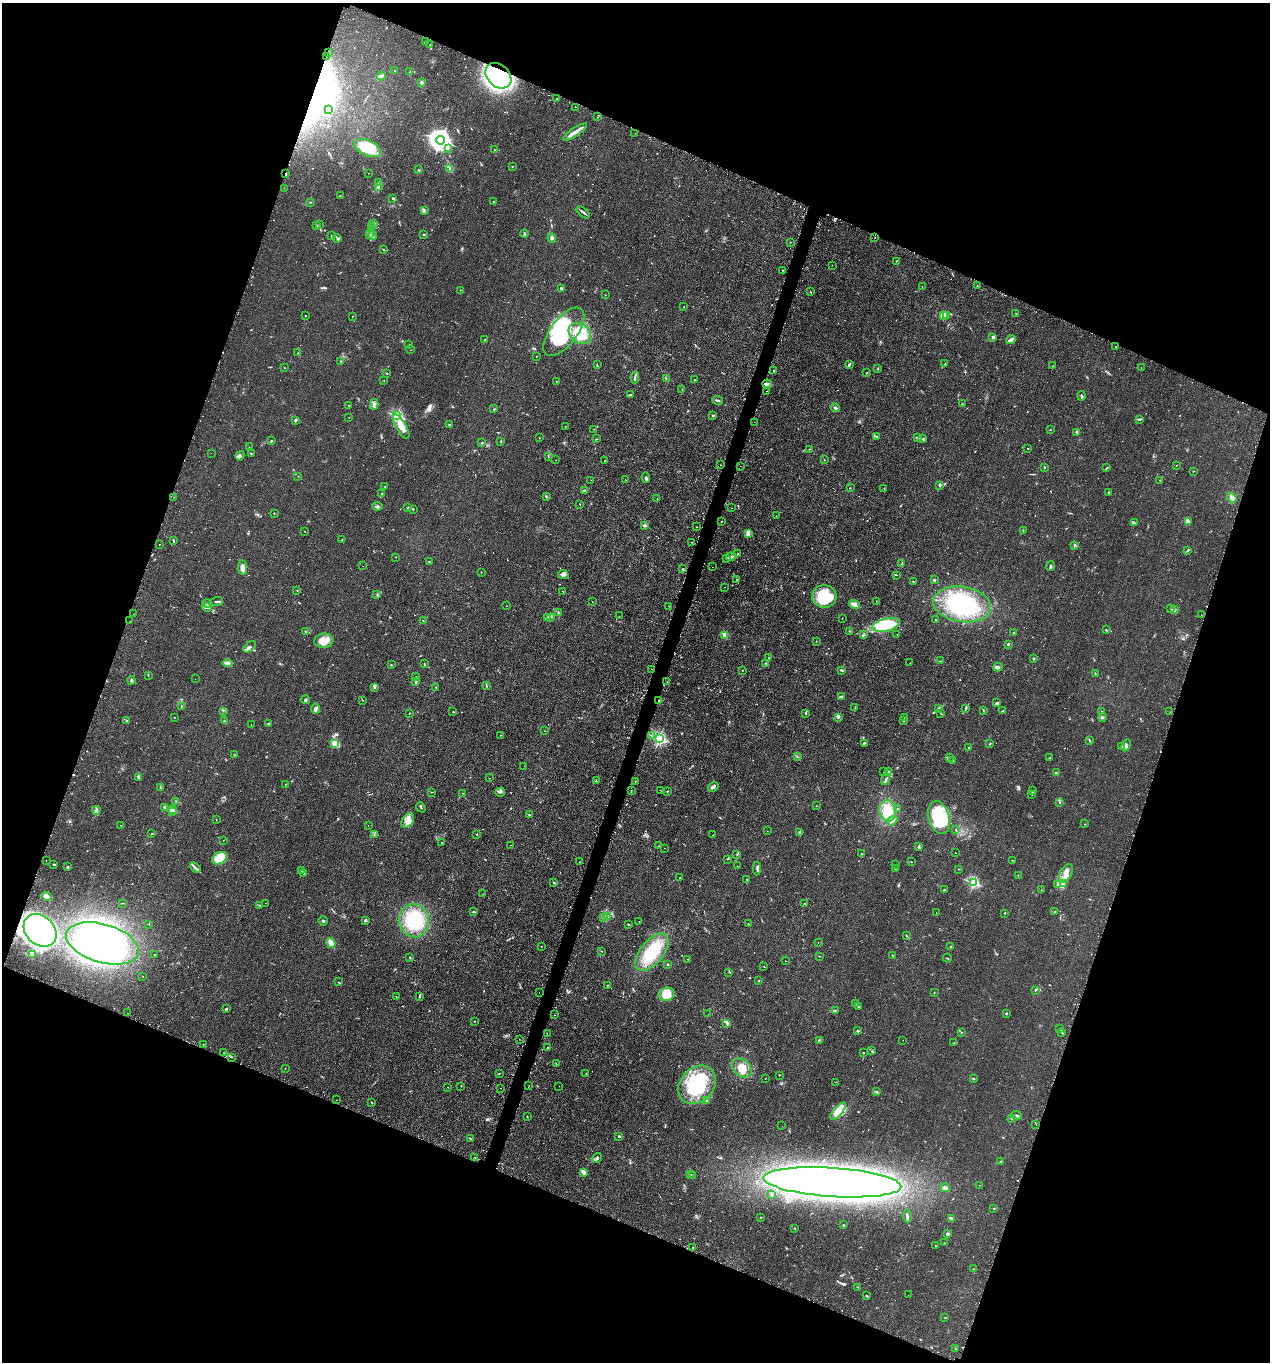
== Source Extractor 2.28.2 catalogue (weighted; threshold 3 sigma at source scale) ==
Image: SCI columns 218-5287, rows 218-5656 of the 5665 x 5686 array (HDU 1 of 3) = the unmasked area's bounding box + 8 px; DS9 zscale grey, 4 x 4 block average (1 PNG px = mean of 4 x 4 image px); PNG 1272 x 1364 px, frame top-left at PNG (2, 3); each listed source drawn as its Kron ellipse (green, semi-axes under 4 px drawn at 4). Shown black and unused: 41% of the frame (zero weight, under 2 of 3 exposures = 3% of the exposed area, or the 3 px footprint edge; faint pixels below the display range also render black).
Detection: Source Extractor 2.28.2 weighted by HDU 2 'WHT'. Background 0.0365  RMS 0.0053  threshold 0.0241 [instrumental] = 3 sigma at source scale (4.5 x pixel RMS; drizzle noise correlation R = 1.50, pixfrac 1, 0.05/0.05 arcsec/px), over >= 5 px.
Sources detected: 856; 5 too faint to see at this stretch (4 x 4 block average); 13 inside a brighter object's white glare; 82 cosmic-ray / hot-pixel residue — neither listed nor drawn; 14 coinciding with a brighter row at this scale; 33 inside a brighter listed object's ellipse — not listed separately; of the other 709, all 500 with FLUX_AUTO >= 0.895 (the completeness limit of this list) listed and drawn (209 fainter detections not listed), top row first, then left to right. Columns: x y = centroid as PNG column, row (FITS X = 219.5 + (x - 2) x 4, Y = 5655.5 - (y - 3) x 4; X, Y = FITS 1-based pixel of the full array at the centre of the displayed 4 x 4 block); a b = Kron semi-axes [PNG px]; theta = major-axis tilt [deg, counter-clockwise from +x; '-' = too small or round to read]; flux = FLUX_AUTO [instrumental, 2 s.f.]
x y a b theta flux
425 42 2 2 - 5.8
430 45 2 2 - 0.93
329 52 2 2 - 9.1
327 57 2 2 - 5.6
395 71 2 2 - 2.5
410 72 2 2 - 1.8
381 76 4 2 - 8.9
498 76 14 11 -43 890
421 83 3 2 - 3.7
557 99 2 2 - 1
576 107 2 2 - 1.3
329 110 2 2 - 1.2
598 117 2 2 - 7.6
575 132 14 3 34 18
635 133 2 2 - 0.96
441 140 4 3 - 2700
368 148 14 7 -24 80
448 148 2 2 - 1.3
494 150 2 2 - 4
512 166 2 2 - 1.2
450 169 3 2 - 1.8
419 170 2 2 - 0.95
369 173 2 2 - 1.1
286 174 3 2 - 2.8
378 182 2 2 - 3.7
378 187 4 2 - 3.7
284 188 2 2 - 3.7
340 195 2 2 - 1.8
393 198 3 2 - 3.3
310 202 2 2 - 1.2
494 202 2 2 - 1.8
424 210 4 3 - 5.8
583 212 8 2 -38 6
374 223 3 2 - 2.5
316 225 2 2 - 1.3
319 225 3 2 - 1.9
372 226 3 2 - 1.9
370 234 2 2 - 1.5
524 234 4 2 - 2.9
373 235 5 2 - 4.5
424 235 3 2 - 1.6
331 236 2 2 - 1.4
337 238 4 2 - 5.6
552 238 4 4 - 7
875 238 2 2 - 1.5
790 242 2 2 - 1
384 250 3 2 - 2.1
896 261 2 2 - 1.2
832 265 2 2 - 1.9
782 270 2 2 - 1.5
922 286 2 2 - 1.2
977 286 2 2 - 1.5
561 288 2 2 - 18
460 290 2 2 - 1.5
810 292 2 2 - 1.1
605 295 2 2 - 1.3
684 307 2 2 - 1.1
1016 313 2 2 - 0.97
943 315 3 2 - 27
305 316 2 2 - 1.1
352 316 2 2 - 1
947 316 2 2 - 1.3
564 332 29 13 52 180
580 333 12 9 -40 110
993 337 2 2 - 9
485 339 2 2 - 1.1
1011 340 5 2 - 13
409 344 2 2 - 1.2
1116 347 2 2 - 5
411 350 2 2 - 15
298 353 2 2 - 1.2
536 356 2 2 - 1.9
341 361 2 2 - 1.7
945 364 3 2 - 1.3
597 365 3 2 - 1.8
849 365 2 2 - 6.7
1053 366 2 2 - 2.1
284 368 2 2 - 1
878 368 4 2 - 1.8
1141 368 2 2 - 0.9
773 371 2 2 - 2.4
386 373 2 2 - 0.94
867 373 3 2 - 1.3
635 377 6 2 82 6.7
666 379 2 2 - 1.3
695 380 2 2 - 9
384 381 2 2 - 0.95
556 381 2 2 - 1.1
767 384 5 3 - 6.8
682 390 2 2 - 1.3
767 391 2 2 - 3
630 395 3 2 - 2.4
1081 396 5 2 - 4.6
717 400 5 2 - 4.5
374 404 5 3 - 7.5
962 404 2 2 - 0.97
349 405 2 2 - 1.6
835 408 4 3 - 5.3
494 409 2 2 - 1.4
713 415 2 2 - 3.7
397 416 2 2 - 410
349 417 2 2 - 0.92
1139 419 4 2 - 3.2
295 420 3 2 - 6.3
754 422 2 2 - 1.2
450 425 2 2 - 3.5
565 426 2 2 - 1
401 427 14 5 -60 25
594 429 2 2 - 1.6
1050 430 2 2 - 1.4
1077 432 3 2 - 2.1
877 437 2 2 - 1.2
539 438 2 2 - 1.3
917 438 3 2 - 5.5
596 439 2 2 - 1.3
923 439 3 2 - 6.1
271 441 2 2 - 4.3
501 441 2 2 - 2.6
482 442 2 2 - 2.8
249 447 2 2 - 1
810 449 2 2 - 1.7
1028 449 2 2 - 1.1
211 453 2 2 - 0.97
251 453 2 2 - 2
240 456 5 3 - 6.9
548 456 3 2 - 1.8
556 460 2 2 - 0.98
605 460 2 2 - 1.2
824 460 2 2 - 0.95
720 465 2 2 - 6
1177 465 2 2 - 5.8
740 466 2 2 - 1.7
1044 467 2 2 - 3.1
1107 468 3 2 - 2.8
1193 471 2 2 - 1.9
298 476 2 2 - 0.91
646 478 5 3 - 4.9
591 480 2 2 - 2.8
625 480 2 2 - 1.5
1160 480 2 2 - 1
939 485 2 2 - 2.4
385 486 2 2 - 1.3
850 488 2 2 - 1.2
884 488 2 2 - 0.91
585 491 3 2 - 9.6
382 493 2 2 - 2.1
1109 493 3 2 - 5.1
174 497 2 2 - 1
547 497 2 2 - 2.7
1232 498 5 4 - 12
657 499 2 2 - 1.3
580 504 2 2 - 1.3
377 506 5 3 - 6.9
408 508 2 2 - 1.2
731 508 2 2 - 2
413 509 3 2 - 1.5
274 513 2 2 - 1.6
776 516 2 2 - 1.4
722 521 2 2 - 1.8
1188 522 3 2 - 5.4
1134 523 3 2 - 1.5
644 525 2 2 - 36
697 527 2 2 - 1.5
1023 530 2 2 - 1.4
305 531 2 2 - 0.98
748 533 4 2 - 18
342 540 2 2 - 1.7
173 541 3 2 - 3.2
692 542 2 2 - 4.9
159 544 2 2 - 1.7
1075 545 2 2 - 23
1187 550 3 2 - 3.6
738 553 2 2 - 1
396 557 2 2 - 1.1
731 557 5 2 - 5
727 558 3 3 - 2.9
429 562 2 2 - 1.5
902 564 2 2 - 1.6
363 566 2 2 - 1.3
1050 566 5 2 - 3.9
712 567 2 2 - 1.1
242 568 7 3 -83 24
682 569 3 2 - 2.6
481 572 2 2 - 0.96
563 575 6 3 -25 6.8
897 575 2 2 - 1.3
737 579 2 2 - 1.5
934 580 2 2 - 6.3
913 581 2 2 - 2.2
725 587 2 2 - 0.94
297 591 2 2 - 1.3
563 591 2 2 - 8.2
377 594 2 2 - 1
824 596 12 11 - 120
217 601 6 2 6 6
877 601 2 2 - 1
592 602 2 2 - 0.9
207 604 5 2 - 6.8
854 604 6 3 -16 16
962 604 29 17 -9 210
506 606 2 2 - 1.1
669 606 2 2 - 0.96
207 607 5 2 - 5.5
1170 609 2 2 - 1.4
1175 609 3 2 - 3.1
558 612 2 2 - 1.9
133 614 2 2 - 0.98
1201 615 2 2 - 0.95
619 616 2 2 - 1.6
547 617 2 2 - 2.8
550 617 2 2 - 0.99
842 618 2 2 - 1.2
935 620 3 2 - 1.9
130 621 2 2 - 2.9
423 621 3 2 - 2.3
886 625 14 6 14 150
1106 629 2 2 - 0.99
306 631 3 2 - 4.1
850 631 2 2 - 1.7
1014 632 2 2 - 1.6
897 634 2 2 - 1.9
863 635 4 2 - 3.5
725 636 4 2 - 6.6
324 641 9 7 9 29
816 641 2 2 - 0.95
1008 644 2 2 - 12
250 647 7 3 40 6.5
769 658 2 2 - 1.1
1034 658 2 2 - 2.9
940 661 2 2 - 0.94
227 663 5 3 - 9.3
766 663 3 2 - 2.3
910 663 2 2 - 1.3
424 664 2 2 - 1.7
391 665 2 2 - 2.2
998 667 5 3 - 8.3
651 669 2 2 - 2.8
742 670 2 2 - 0.91
842 670 3 2 - 3.9
1095 674 3 2 - 2.5
148 675 2 2 - 1.3
416 677 2 2 - 2.5
195 679 2 2 - 2.1
131 680 4 3 - 5
667 681 2 2 - 1.1
416 682 4 2 - 6.5
486 686 3 2 - 2.4
436 687 2 2 - 1.2
375 688 2 2 - 1.6
841 696 4 2 - 3.1
305 700 4 2 - 3.7
363 700 2 2 - 0.91
658 701 2 2 - 9.3
996 703 3 2 - 3.2
181 707 2 2 - 0.99
855 708 2 2 - 1.2
938 708 2 2 - 1.5
965 708 2 2 - 1.1
315 709 5 4 - 9.4
983 710 2 2 - 1.9
1003 710 2 2 - 1.7
223 711 2 2 - 0.91
453 711 2 2 - 1.2
1101 712 2 2 - 2.9
1170 712 2 2 - 1
409 713 2 2 - 1.9
806 713 2 2 - 2.6
941 713 2 2 - 1.4
174 717 2 2 - 1.7
838 717 2 2 - 2.3
904 717 2 2 - 1
1102 717 4 3 - 4.8
127 720 3 2 - 1.5
903 720 2 2 - 2.3
224 721 2 2 - 2.4
268 724 2 2 - 4.2
251 725 2 2 - 2.3
545 731 2 2 - 1
500 735 2 2 - 1.2
652 735 2 2 - 1.3
659 738 2 2 - 640
1089 741 2 2 - 1.3
334 743 2 2 - 130
864 743 2 2 - 5.6
990 743 2 2 - 1.3
1126 745 6 3 62 14
1122 746 3 2 - 4
969 748 2 2 - 2.4
234 755 2 2 - 1
797 756 2 2 - 1
949 757 2 2 - 1.6
1050 757 2 2 - 1.7
953 760 2 2 - 1.8
524 766 2 2 - 1.1
884 772 2 2 - 1.3
889 772 3 3 - 4
1056 773 2 2 - 3
139 778 3 2 - 2.5
490 778 2 2 - 1.7
886 780 5 2 - 4.7
596 781 2 2 - 2.2
635 781 2 2 - 1.3
285 784 2 2 - 1.5
160 787 3 2 - 3
713 787 6 2 37 9
631 790 2 2 - 2.2
661 790 2 2 - 0.94
667 791 2 2 - 1.7
1033 791 3 2 - 3.1
431 792 2 2 - 1.8
500 792 5 3 - 4.7
463 793 2 2 - 1.1
1032 795 2 2 - 1.2
176 801 2 2 - 1.1
1060 803 2 2 - 2.1
816 806 2 2 - 1
164 807 2 2 - 7.6
421 807 5 2 - 3.8
172 809 4 2 - 4.2
898 809 2 2 - 4.6
96 810 4 3 - 4.6
888 811 11 8 -80 44
173 812 3 2 - 3.2
529 815 2 2 - 2.3
939 817 17 10 -73 100
216 820 2 2 - 1.3
408 820 8 5 56 21
892 821 5 3 - 10
1085 824 2 2 - 1.6
121 825 2 2 - 2.3
368 826 2 2 - 1.6
956 829 2 2 - 1
767 831 2 2 - 1.1
800 832 3 2 - 3.9
152 834 2 2 - 1
477 834 2 2 - 1.5
374 835 2 2 - 1.1
713 835 2 2 - 3.2
223 840 2 2 - 4
442 842 2 2 - 2.8
510 845 2 2 - 1.2
658 846 2 2 - 1.9
919 847 3 3 - 4.5
665 848 2 2 - 1.1
955 853 2 2 - 7.3
737 854 2 2 - 2
861 854 2 2 - 1
220 858 8 5 26 68
727 859 2 2 - 0.96
46 860 2 2 - 3.2
1013 861 2 2 - 1.3
579 862 2 2 - 1.8
911 862 2 2 - 3.2
53 864 3 2 - 2.9
896 864 2 2 - 1
68 866 2 2 - 1.8
737 866 2 2 - 0.9
195 868 6 2 -42 7.3
757 868 7 2 87 5.4
895 869 2 2 - 1.1
959 869 2 2 - 1.1
302 870 2 2 - 1.5
303 873 2 2 - 3.3
1066 873 10 6 62 23
1018 875 2 2 - 1.2
680 878 2 2 - 6.8
747 879 2 2 - 1.3
554 883 4 2 - 3.1
974 883 2 2 - 380
1057 884 2 2 - 1
1064 884 4 2 - 4.1
944 890 2 2 - 2.4
1041 890 3 2 - 1.1
483 894 2 2 - 1.1
47 896 5 4 - 12
123 903 3 2 - 1.4
266 903 2 2 - 2.6
805 904 2 2 - 14
260 905 3 2 - 2.7
473 912 2 2 - 3.1
1054 912 3 2 - 1.7
936 913 2 2 - 1.1
1005 913 2 2 - 1.2
608 916 2 2 - 2.3
604 917 3 2 - 1.8
366 920 3 3 - 3.3
323 921 4 2 - 3.9
414 921 17 15 -77 130
639 921 2 2 - 1.6
149 924 2 2 - 1
629 924 2 2 - 1.6
748 924 2 2 - 1.4
40 930 18 14 -46 650
906 936 2 2 - 1.4
818 942 2 2 - 1.2
103 943 37 19 -16 1000
331 943 5 3 - 29
541 946 2 2 - 1.6
951 947 2 2 - 2.6
602 951 2 2 - 1.1
652 952 22 11 51 110
33 955 3 2 - 2.5
155 955 2 2 - 2.5
892 955 2 2 - 2.8
819 956 2 2 - 1.7
410 958 2 2 - 2.2
947 958 4 2 - 2.3
688 959 2 2 - 1.2
785 961 2 2 - 1.7
668 964 2 2 - 17
764 967 2 2 - 1.4
729 972 2 2 - 0.9
143 976 2 2 - 1.1
759 980 2 2 - 2
338 982 2 2 - 1.3
608 985 2 2 - 3.9
1035 990 3 2 - 1.9
539 992 2 2 - 1.4
934 992 2 2 - 1.2
667 994 8 6 17 41
396 996 2 2 - 3.5
419 996 3 2 - 4.9
855 1004 2 2 - 15
858 1006 2 2 - 1.4
226 1009 4 2 - 2.4
836 1010 2 2 - 1.1
127 1013 2 2 - 2.9
1006 1013 2 2 - 3
708 1014 2 2 - 8.1
554 1015 2 2 - 2.4
474 1021 3 2 - 1.2
727 1023 4 2 - 6.8
1060 1028 2 2 - 2.3
857 1031 2 2 - 4.6
961 1032 2 2 - 1.6
1062 1032 2 2 - 2.3
547 1033 2 2 - 1.4
519 1039 2 2 - 1.8
819 1040 4 2 - 2.5
903 1040 2 2 - 1.1
954 1043 2 2 - 1.1
203 1044 2 2 - 2.6
547 1048 2 2 - 1.5
872 1051 3 2 - 2.2
224 1053 2 2 - 0.95
863 1053 2 2 - 1.1
231 1057 2 2 - 5
556 1064 2 2 - 1.4
285 1068 2 2 - 0.91
742 1068 11 8 -42 36
499 1073 2 2 - 1.6
586 1073 2 2 - 0.93
780 1075 3 2 - 1.1
765 1078 2 2 - 4.7
973 1079 2 2 - 1.4
835 1082 2 2 - 1.3
529 1085 2 2 - 1
697 1085 21 16 48 160
461 1086 2 2 - 1
559 1086 2 2 - 1.6
448 1087 2 2 - 1.1
500 1088 2 2 - 1.3
876 1091 2 2 - 1.7
337 1100 2 2 - 1.5
706 1100 2 2 - 9.7
372 1103 3 2 - 1.8
838 1111 11 4 49 91
1016 1115 5 2 - 4.5
527 1117 2 2 - 1.8
1012 1118 3 2 - 3.7
1036 1124 2 2 - 2.2
782 1126 2 2 - 1.1
619 1136 2 2 - 14
470 1138 3 2 - 4.7
475 1157 2 2 - 7.1
597 1158 5 2 - 3.7
1001 1161 3 2 - 2.1
584 1172 4 2 - 17
691 1174 2 2 - 0.98
693 1175 2 2 - 1.2
832 1182 69 14 -4 3200
979 1185 2 2 - 1.1
945 1188 5 2 - 20
772 1195 3 2 - 2.5
994 1208 2 2 - 1.4
907 1216 6 2 -83 6.3
761 1217 2 2 - 1.2
951 1218 3 2 - 6.3
844 1225 2 2 - 1.5
794 1228 3 2 - 1.7
948 1234 2 2 - 26
944 1243 2 2 - 1.7
936 1245 2 2 - 4
692 1248 2 2 - 5.9
973 1269 2 2 - 3.1
858 1287 2 2 - 1.2
908 1295 2 2 - 1.1
866 1296 2 2 - 2.4
945 1318 3 2 - 1.3
955 1348 2 2 - 1.9
Overlapping masked pixels (flux is a lower limit): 5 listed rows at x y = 329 52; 327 57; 498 76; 286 174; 658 701
Diffuse or blended objects may show on this block-average render without a row.